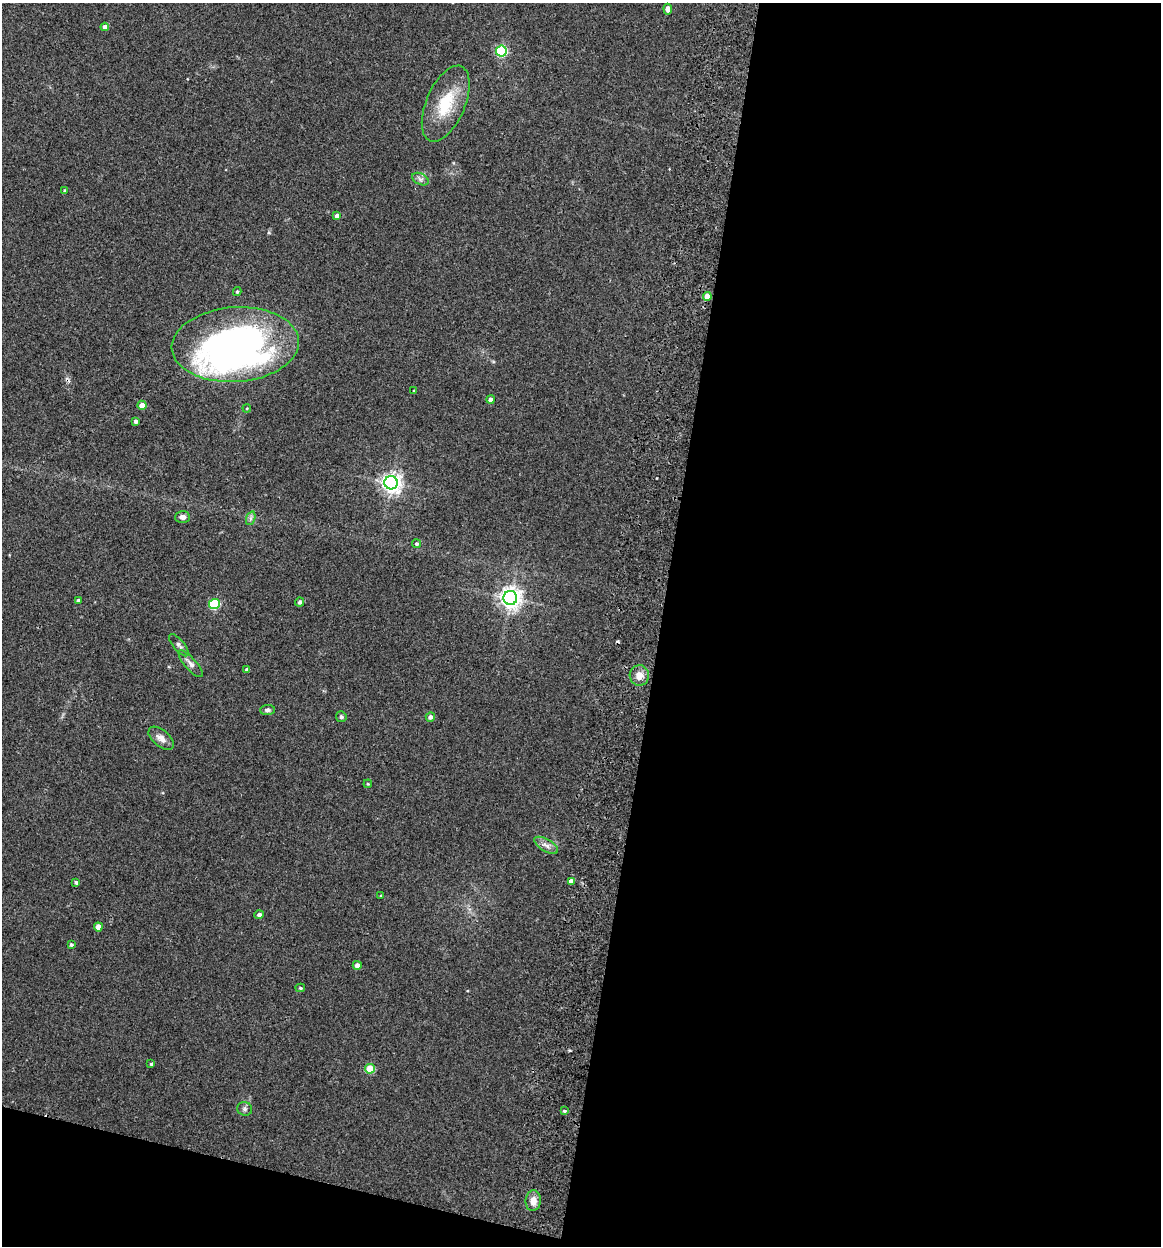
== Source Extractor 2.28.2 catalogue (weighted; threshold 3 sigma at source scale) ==
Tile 16 of 4 x 4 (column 4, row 4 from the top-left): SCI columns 3656-4814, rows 15-1258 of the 5112 x 5007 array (HDU 1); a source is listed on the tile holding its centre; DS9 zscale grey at full resolution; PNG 1163 x 1248 px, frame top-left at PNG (2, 3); each listed source drawn as its Kron ellipse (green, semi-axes under 4 px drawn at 4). Shown black and unused: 46% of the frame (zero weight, under 2 of 3 exposures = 3% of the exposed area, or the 3 px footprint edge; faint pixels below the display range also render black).
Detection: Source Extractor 2.28.2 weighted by HDU 2 'WHT'; one run over the whole footprint, this tile lists its part. Background 0.0477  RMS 0.0086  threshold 0.0386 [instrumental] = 3 sigma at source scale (4.5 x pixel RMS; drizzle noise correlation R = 1.50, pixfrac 1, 0.05/0.05 arcsec/px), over >= 5 px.
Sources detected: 48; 1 inside a brighter object's white glare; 1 cosmic-ray / hot-pixel residue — neither listed nor drawn; the other 46 listed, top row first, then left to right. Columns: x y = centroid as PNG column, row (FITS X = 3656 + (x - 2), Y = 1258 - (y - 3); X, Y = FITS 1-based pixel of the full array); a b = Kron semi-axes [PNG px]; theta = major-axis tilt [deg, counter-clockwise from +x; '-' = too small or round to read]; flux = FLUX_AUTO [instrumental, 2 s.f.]
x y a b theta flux
668 9 5 4 - 4.6
105 27 4 4 - 4.4
501 51 5 5 - 91
446 104 40 19 67 34
420 179 9 5 -24 2.7
65 191 4 3 - 1.4
337 216 4 4 - 4.7
237 292 4 3 - 1.2
707 296 4 4 - 11
235 345 64 37 4 360
414 391 3 3 - 0.66
491 399 4 4 - 3.6
142 405 4 4 - 5.7
247 408 4 3 - 0.72
136 421 4 3 - 2.3
391 483 6 6 - 430
182 517 7 6 - 3.4
251 518 7 4 71 1.9
416 544 4 4 - 1.5
510 598 7 7 - 530
78 600 3 3 - 1.2
299 602 4 4 - 1.7
214 604 5 5 - 56
179 645 14 5 -50 2.5
191 664 17 6 -49 4
247 669 4 4 - 1.6
639 675 10 9 - 6.8
267 710 7 5 4 1.9
341 717 5 5 - 1.5
430 717 5 4 - 2.9
161 738 15 8 -40 5.8
368 784 4 3 - 0.68
546 845 13 6 -31 4.3
571 881 4 4 - 3.6
76 882 4 3 - 1.6
381 896 3 3 - 0.84
259 915 4 4 - 2.9
98 927 4 4 - 7.7
71 945 4 4 - 1.4
357 965 4 4 - 4.6
300 988 5 4 - 1.1
151 1064 3 3 - 0.89
370 1069 5 5 - 24
245 1109 7 7 - 2.1
564 1111 4 3 - 1
533 1201 10 7 83 6